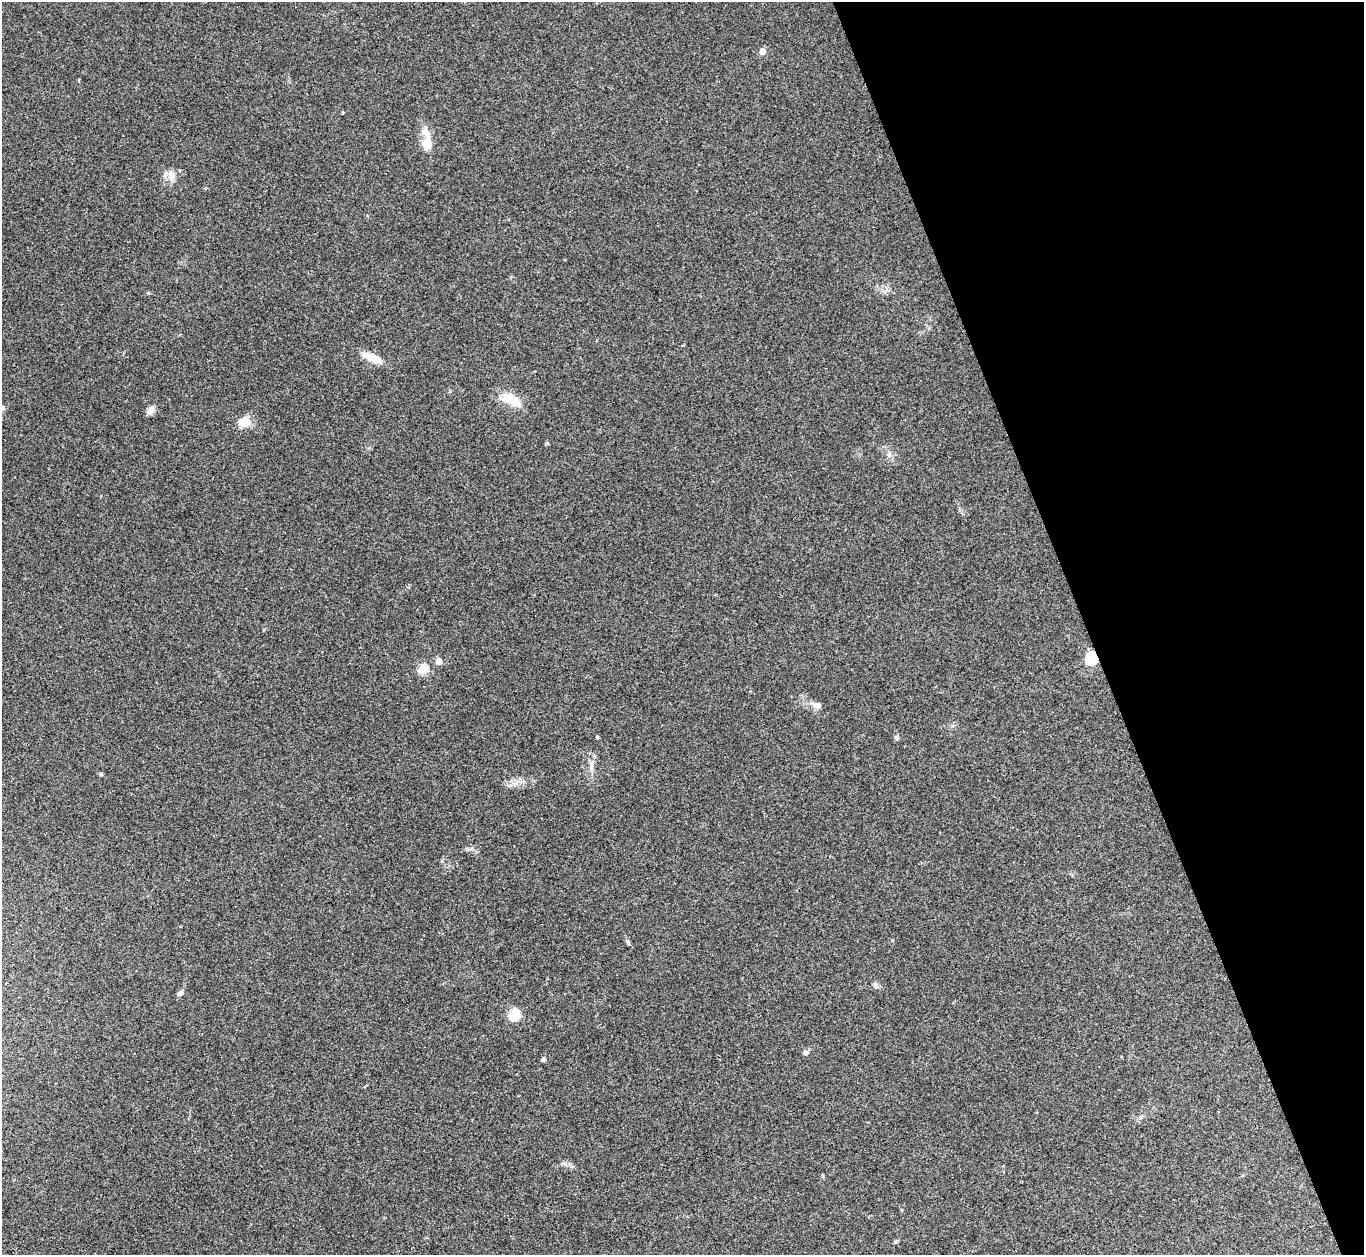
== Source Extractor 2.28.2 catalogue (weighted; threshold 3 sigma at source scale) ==
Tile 12 of 4 x 4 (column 4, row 3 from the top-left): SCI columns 4091-5452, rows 1533-2785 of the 5455 x 5442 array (HDU 1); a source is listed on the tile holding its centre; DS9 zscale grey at full resolution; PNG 1366 x 1257 px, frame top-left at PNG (2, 2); no overlay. Shown black and unused: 20% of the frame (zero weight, under 3 of 4 exposures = <1% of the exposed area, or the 3 px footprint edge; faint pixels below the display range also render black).
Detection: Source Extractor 2.28.2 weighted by HDU 2 'WHT'; one run over the whole footprint, this tile lists its part. Background 0.112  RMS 0.0058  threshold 0.0263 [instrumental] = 3 sigma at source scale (4.5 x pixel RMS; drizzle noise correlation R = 1.50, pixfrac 1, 0.05/0.05 arcsec/px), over >= 5 px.
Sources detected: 25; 1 inside a brighter listed object's ellipse — not listed separately; the other 24 listed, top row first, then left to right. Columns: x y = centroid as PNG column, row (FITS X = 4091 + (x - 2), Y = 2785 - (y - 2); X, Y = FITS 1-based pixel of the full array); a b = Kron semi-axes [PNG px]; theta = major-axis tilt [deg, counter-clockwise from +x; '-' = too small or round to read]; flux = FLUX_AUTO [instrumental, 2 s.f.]
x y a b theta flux
762 51 5 5 - 5.4
343 112 4 3 - 0.54
427 143 16 12 72 7.2
171 176 15 8 -74 4.1
372 358 23 8 -23 9.9
510 400 28 14 -26 11
3 408 6 5 - 0.96
150 411 10 8 46 3.1
244 422 11 9 3 11
889 454 7 4 89 1.3
1091 658 6 5 - 68
439 661 5 4 - 7
423 669 5 5 - 33
817 705 12 7 -24 3.5
597 737 3 3 - 0.91
897 738 8 4 -90 1.1
592 763 7 4 20 1.1
101 774 5 4 - 0.69
628 943 9 3 -57 1
180 993 8 6 31 1.8
514 1015 5 5 - 46
805 1052 8 6 -64 1.6
543 1060 4 4 - 1.8
896 1242 6 4 43 0.94
Overlapping masked pixels (flux is a lower limit): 1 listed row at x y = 1091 658
Unlisted compact peaks at least as high as the median listed source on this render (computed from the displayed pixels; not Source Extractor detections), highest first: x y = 148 293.